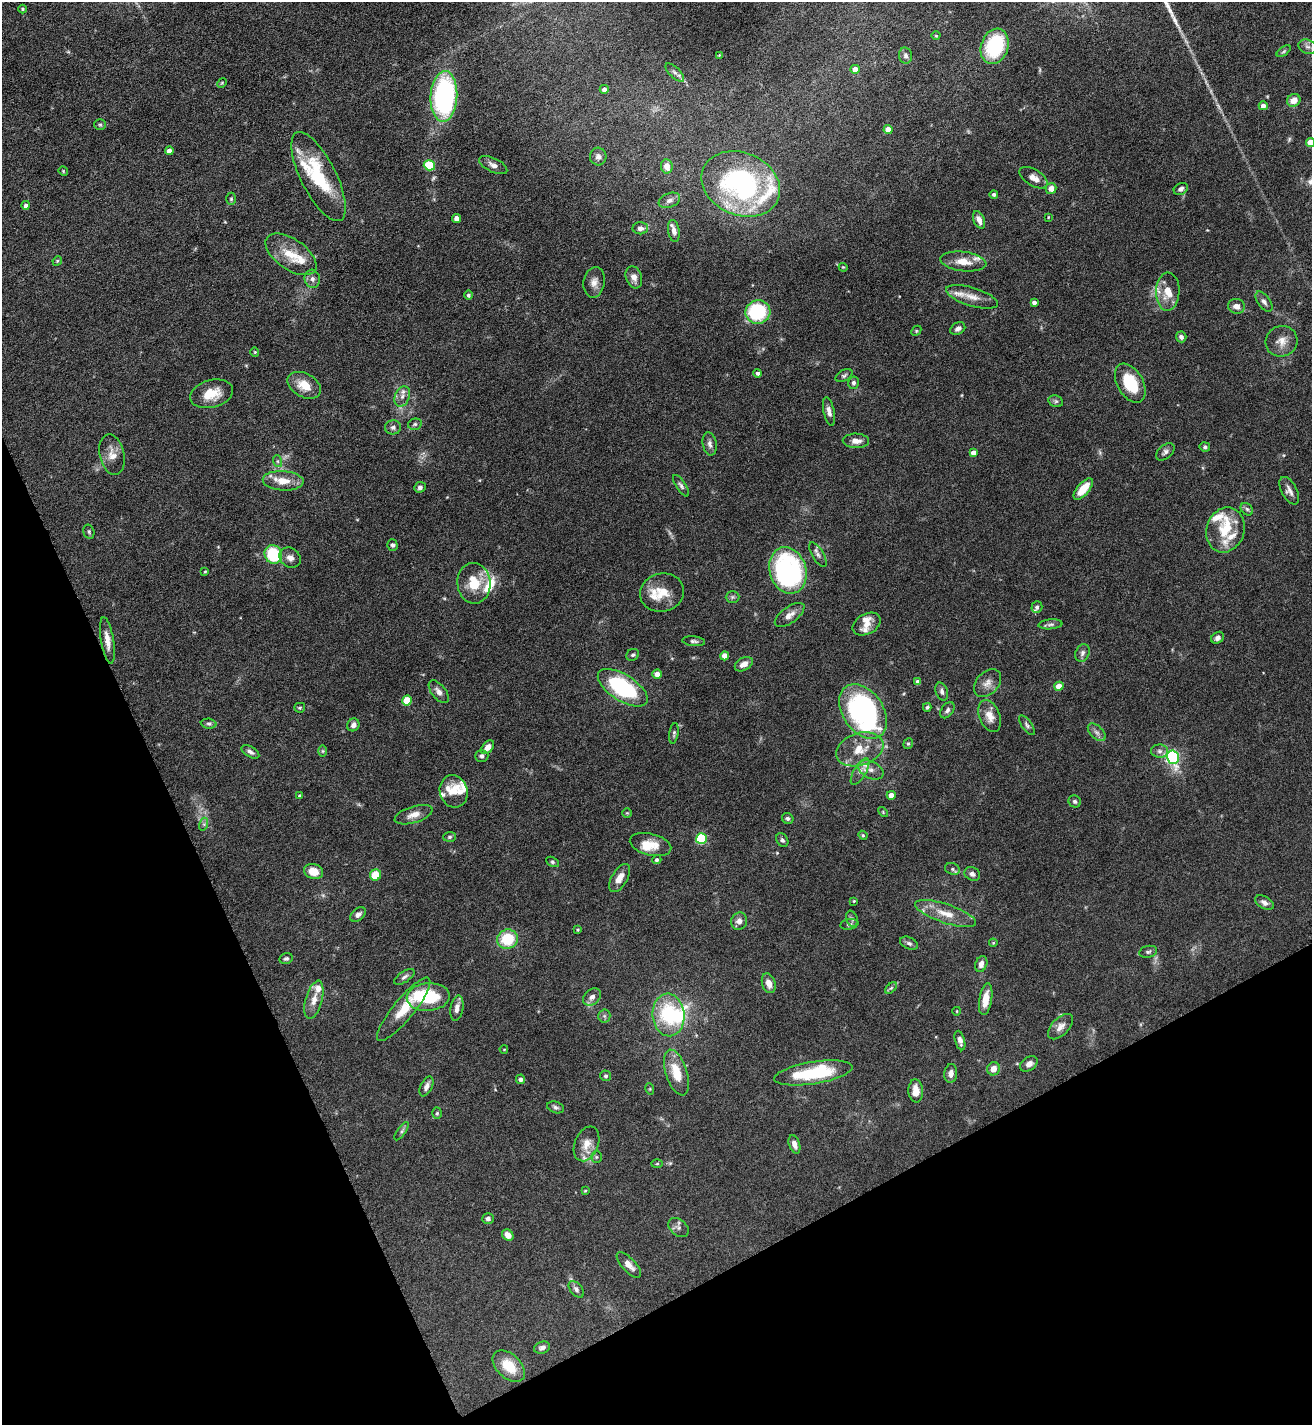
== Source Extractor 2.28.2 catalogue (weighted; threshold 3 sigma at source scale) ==
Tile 14 of 4 x 4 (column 2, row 4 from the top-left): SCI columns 1467-2776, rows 4-1426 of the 5688 x 5699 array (HDU 1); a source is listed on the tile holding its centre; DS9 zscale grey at full resolution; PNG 1314 x 1427 px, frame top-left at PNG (2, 2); each listed source drawn as its Kron ellipse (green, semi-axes under 4 px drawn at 4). Shown black and unused: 23% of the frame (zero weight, under 5 of 9 exposures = <1% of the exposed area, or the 3 px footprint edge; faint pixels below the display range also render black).
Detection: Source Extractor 2.28.2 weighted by HDU 2 'WHT'; one run over the whole footprint, this tile lists its part. Background 0.0768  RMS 0.0035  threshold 0.0143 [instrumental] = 3 sigma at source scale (4.09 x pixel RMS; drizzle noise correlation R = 1.36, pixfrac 0.8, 0.05/0.05 arcsec/px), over >= 5 px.
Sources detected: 229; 1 too faint to see at this stretch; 2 inside a brighter object's white glare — neither listed nor drawn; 21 inside a brighter listed object's ellipse — not listed separately; the other 205 listed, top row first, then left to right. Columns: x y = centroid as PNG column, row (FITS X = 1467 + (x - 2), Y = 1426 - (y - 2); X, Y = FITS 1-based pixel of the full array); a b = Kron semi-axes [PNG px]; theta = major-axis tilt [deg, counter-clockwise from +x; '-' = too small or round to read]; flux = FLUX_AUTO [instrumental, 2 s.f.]
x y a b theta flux
23 9 4 4 - 0.35
936 36 4 3 - 0.29
995 46 18 13 71 23
1307 47 9 7 -23 1.2
1284 51 8 4 36 0.55
719 55 3 2 - 0.22
906 56 8 6 -77 0.93
855 69 5 4 - 2.9
675 72 12 5 -44 1.1
222 83 5 4 - 0.37
604 89 4 4 - 1.1
444 96 25 13 87 64
1294 100 7 6 - 3.4
1263 106 4 4 - 1.6
100 125 6 5 - 0.49
888 129 4 4 - 3.2
1310 142 4 4 - 4.4
169 151 4 4 - 2.1
598 157 9 8 - 1.3
429 165 6 5 - 14
493 165 15 7 -26 1.7
667 166 7 6 - 2.5
63 171 5 4 - 0.32
318 176 49 17 -63 21
1033 178 16 8 -31 2.5
741 184 40 31 -24 55
1051 188 5 5 - 2.2
1181 189 7 5 29 1.1
994 194 4 4 - 0.68
231 199 6 5 - 0.5
669 200 11 7 22 1.3
26 205 4 4 - 0.98
1048 217 3 2 - 0.26
457 218 4 4 - 2.2
979 220 9 5 -67 2
640 228 8 6 2 1.4
674 231 11 6 -81 1.7
291 254 29 15 -35 8.1
57 261 5 4 - 0.37
963 262 23 9 -6 4.7
843 267 4 3 - 0.29
634 277 11 8 -71 2.1
312 279 9 7 -76 1.5
594 282 15 10 80 2.4
1168 292 19 12 89 5.9
468 295 4 4 - 0.72
972 297 27 9 -17 3.8
1034 302 4 3 - 1.1
1264 302 11 6 -54 1.3
1236 306 8 7 - 1.9
758 312 12 12 - 25
958 329 8 6 31 1.2
916 331 6 4 46 0.39
1181 337 5 5 - 1.1
1282 341 16 15 - 3.6
255 352 4 4 - 0.32
758 373 4 4 - 0.79
844 375 9 5 27 0.7
854 383 6 5 - 0.85
1130 383 21 13 -60 12
304 385 18 12 -29 5.4
212 394 22 13 15 6
402 396 10 7 69 1.8
1056 401 7 5 -20 0.68
829 412 14 5 -78 1.6
415 424 7 5 15 0.64
393 427 8 7 - 1
856 441 13 7 -1 2.3
710 444 12 7 -79 1.4
1205 447 5 4 - 0.66
1165 452 11 6 39 1.1
973 453 4 4 - 1.9
112 455 20 12 -78 3.6
277 461 6 4 -71 0.44
283 481 20 9 -3 5.1
681 486 12 5 -57 0.93
420 487 6 5 - 0.91
1083 489 13 6 49 6
1289 491 15 7 -61 1.7
1247 509 7 5 -45 0.7
1225 530 23 19 71 9.9
89 532 7 5 -75 0.64
392 545 6 5 - 0.87
273 554 9 8 - 16
818 555 14 6 -59 1.3
290 558 11 9 -37 2
788 570 24 18 -73 52
205 571 3 3 - 0.29
474 583 20 16 -85 8.2
662 592 22 19 13 6.5
732 597 7 5 1 0.73
1037 607 6 5 - 0.72
790 615 17 8 36 2.4
867 624 15 10 28 2.4
1050 624 12 5 5 0.94
1218 638 7 5 38 1.2
107 640 23 6 -81 3.1
694 641 11 5 -5 0.92
1082 653 9 6 68 1.1
633 655 7 5 33 0.67
725 656 4 4 - 3.7
744 664 10 6 29 2.2
657 674 4 4 - 2.6
918 682 4 4 - 2.1
987 683 16 11 47 2.7
1059 686 4 4 - 4.8
623 688 28 13 -32 32
942 691 9 6 -72 1.1
439 692 13 7 -52 1.8
407 700 5 5 - 11
927 707 4 3 - 0.55
300 708 5 5 - 0.49
947 710 9 6 52 0.98
863 711 30 20 -54 82
990 716 16 10 -68 3.6
209 724 8 5 -5 0.69
353 725 6 6 - 1.3
1027 725 11 5 -54 0.86
1097 732 11 6 -44 1.3
674 733 10 4 82 0.67
908 743 5 4 - 0.47
488 747 8 5 50 2.4
860 749 24 16 19 7.2
323 751 6 4 -90 0.39
1160 751 8 6 -1 1.2
250 752 10 5 -31 1.1
482 756 7 6 - 1
1173 757 7 6 - 56
871 770 13 8 -26 2.3
860 771 15 6 59 2
454 791 16 14 -73 4
891 795 4 4 - 2.7
300 796 4 4 - 0.86
1075 801 6 5 - 0.7
883 812 6 3 -47 0.33
627 813 5 5 - 0.43
414 815 19 8 17 2.8
788 818 6 5 - 0.68
204 824 6 4 73 0.59
863 835 4 4 - 0.38
450 837 6 5 - 0.62
701 839 5 5 - 26
782 840 7 5 -60 0.78
650 845 21 11 -14 5.1
657 860 5 4 - 0.73
552 862 7 4 -27 0.55
952 869 8 5 -23 0.74
314 872 10 7 -16 4.8
972 874 8 6 -29 1.2
375 875 6 5 - 7.1
620 878 16 7 60 2.9
854 901 4 4 - 0.3
1264 903 10 6 -29 1.3
946 913 32 9 -18 5.9
358 914 9 6 40 1.2
852 919 8 5 -69 0.74
739 921 9 8 - 1.8
849 924 9 5 10 0.77
578 930 4 3 - 0.34
507 939 10 9 - 11
909 943 9 6 -23 0.92
993 943 4 4 - 0.29
1148 952 9 6 13 0.76
286 959 7 5 13 0.64
981 964 8 6 72 1.5
404 977 11 5 34 0.99
769 983 10 6 -72 2.6
891 988 7 4 44 0.51
428 997 21 14 4 17
592 997 10 7 40 1.6
986 999 16 6 81 3.9
314 1000 19 8 74 3.3
457 1008 13 6 80 1.9
404 1009 40 10 51 9.4
957 1011 4 3 - 0.22
668 1015 21 16 -85 21
604 1016 6 6 - 0.71
1060 1027 15 8 45 2.3
960 1041 10 5 -74 1.3
504 1049 4 2 - 0.2
1029 1064 9 6 35 1.6
994 1069 7 6 - 2.7
676 1072 24 10 -72 7.4
813 1073 39 11 9 20
951 1073 9 6 83 1.7
606 1076 5 5 - 0.57
520 1079 5 4 - 0.95
426 1086 10 6 64 1.5
650 1089 6 3 -73 0.35
916 1091 11 7 -87 3.8
556 1107 9 5 -19 0.79
437 1113 6 5 - 0.48
402 1131 11 4 54 0.75
587 1144 18 11 68 3.7
794 1144 9 5 -71 1.8
596 1157 5 5 - 0.53
657 1164 6 4 2 0.37
585 1191 3 3 - 0.34
488 1218 6 5 - 0.95
678 1228 11 8 -40 1.2
508 1235 6 5 - 2.5
629 1265 16 7 -47 2.4
576 1289 9 6 -51 1.1
542 1348 8 5 20 1.2
509 1366 19 12 -43 8.5
Isophote crosses this tile's border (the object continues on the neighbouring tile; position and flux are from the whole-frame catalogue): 1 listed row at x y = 1310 142